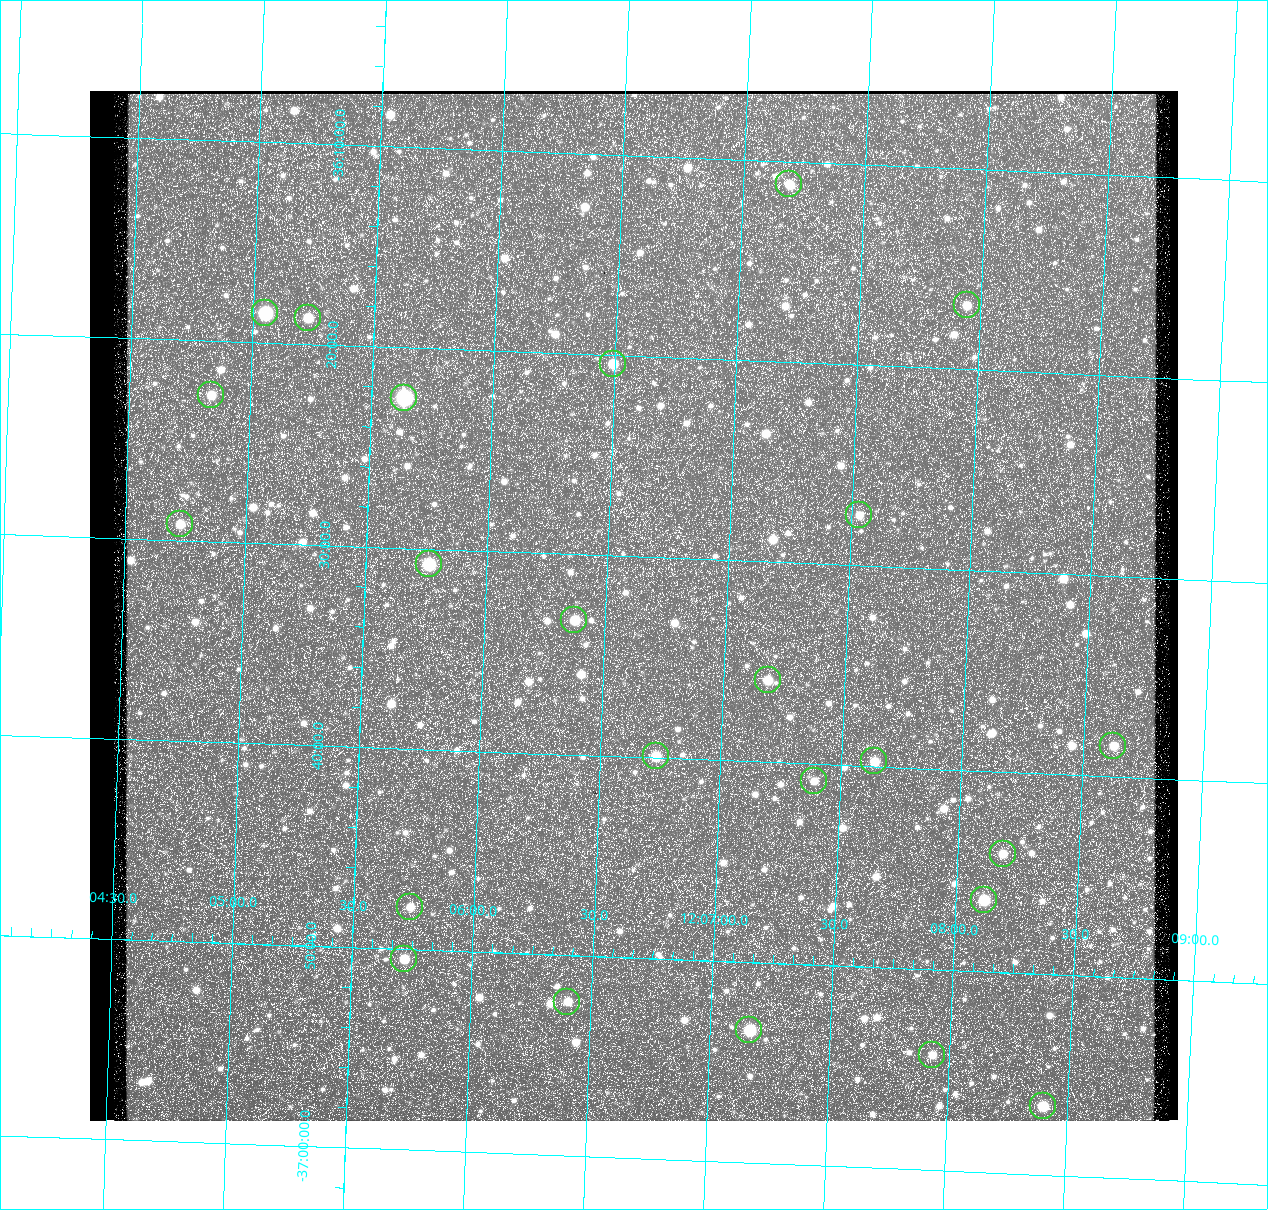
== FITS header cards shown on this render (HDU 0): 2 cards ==
NAXIS1  =                 1088 / Size of image - Xaxis
NAXIS2  =                 1030 / Size of image - Yaxis

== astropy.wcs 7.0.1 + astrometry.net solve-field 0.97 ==
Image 1088 x 1030 px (HDU 0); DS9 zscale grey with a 90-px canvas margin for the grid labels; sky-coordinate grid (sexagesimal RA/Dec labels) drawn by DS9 from the SOLVED WCS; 24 Tycho-2 reference stars matched to detected sources circled (green)
Header WCS: none
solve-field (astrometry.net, Tycho-2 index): SOLVED blind (the file carries no WCS)
Solved WCS: RA---TAN-SIP/DEC--TAN-SIP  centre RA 12:06:37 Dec -36:32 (181.65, -36.54 deg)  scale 2.99 arcsec/px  FOV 54.3' x 51.4'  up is -2 deg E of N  parity flipped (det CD > 0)
(file carries no celestial WCS; the grid is the blind solution)
Tycho-2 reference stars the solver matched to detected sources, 24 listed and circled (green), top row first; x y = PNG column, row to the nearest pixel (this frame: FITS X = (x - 90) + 1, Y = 1030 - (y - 91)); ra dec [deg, ICRS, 3 dp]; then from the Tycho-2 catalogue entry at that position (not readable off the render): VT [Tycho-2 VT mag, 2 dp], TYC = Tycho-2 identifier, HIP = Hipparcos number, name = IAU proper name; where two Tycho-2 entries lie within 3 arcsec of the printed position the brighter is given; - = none
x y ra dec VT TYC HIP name
789 184 181.797 -36.185 11.28 7243-549-1 - -
967 305 181.985 -36.280 11.23 7243-907-1 - -
265 313 181.262 -36.309 9.61 7243-1453-1 - -
308 318 181.306 -36.311 10.93 7243-573-1 - -
613 364 181.623 -36.340 11.35 7243-763-1 - -
211 395 181.209 -36.378 11.03 7243-899-1 - -
404 398 181.408 -36.375 9.27 7243-351-1 - -
859 515 181.883 -36.458 11.79 7243-924-1 - -
180 524 181.182 -36.487 11.27 7243-910-1 - -
429 564 181.440 -36.513 9.83 7243-1109-1 - -
574 620 181.593 -36.555 10.97 7243-1356-1 - -
768 680 181.796 -36.599 11.68 7243-953-1 - -
1113 746 182.157 -36.641 11.22 7243-915-1 - -
656 756 181.683 -36.665 10.95 7243-1376-1 - -
874 761 181.910 -36.662 11.41 7243-1454-1 - -
814 781 181.848 -36.681 11.59 7243-1422-1 - -
1003 854 182.046 -36.735 11.02 7243-1049-1 - -
984 900 182.029 -36.774 10.42 7243-1459-1 - -
410 907 181.434 -36.798 11.50 7243-1126-1 - -
404 959 181.430 -36.842 11.03 7243-1234-1 - -
567 1002 181.601 -36.872 11.45 7243-1549-1 - -
749 1030 181.791 -36.890 10.27 7243-1117-1 59098 -
932 1055 181.982 -36.904 11.70 7243-1193-1 - -
1043 1106 182.100 -36.943 10.57 7243-1423-1 - -